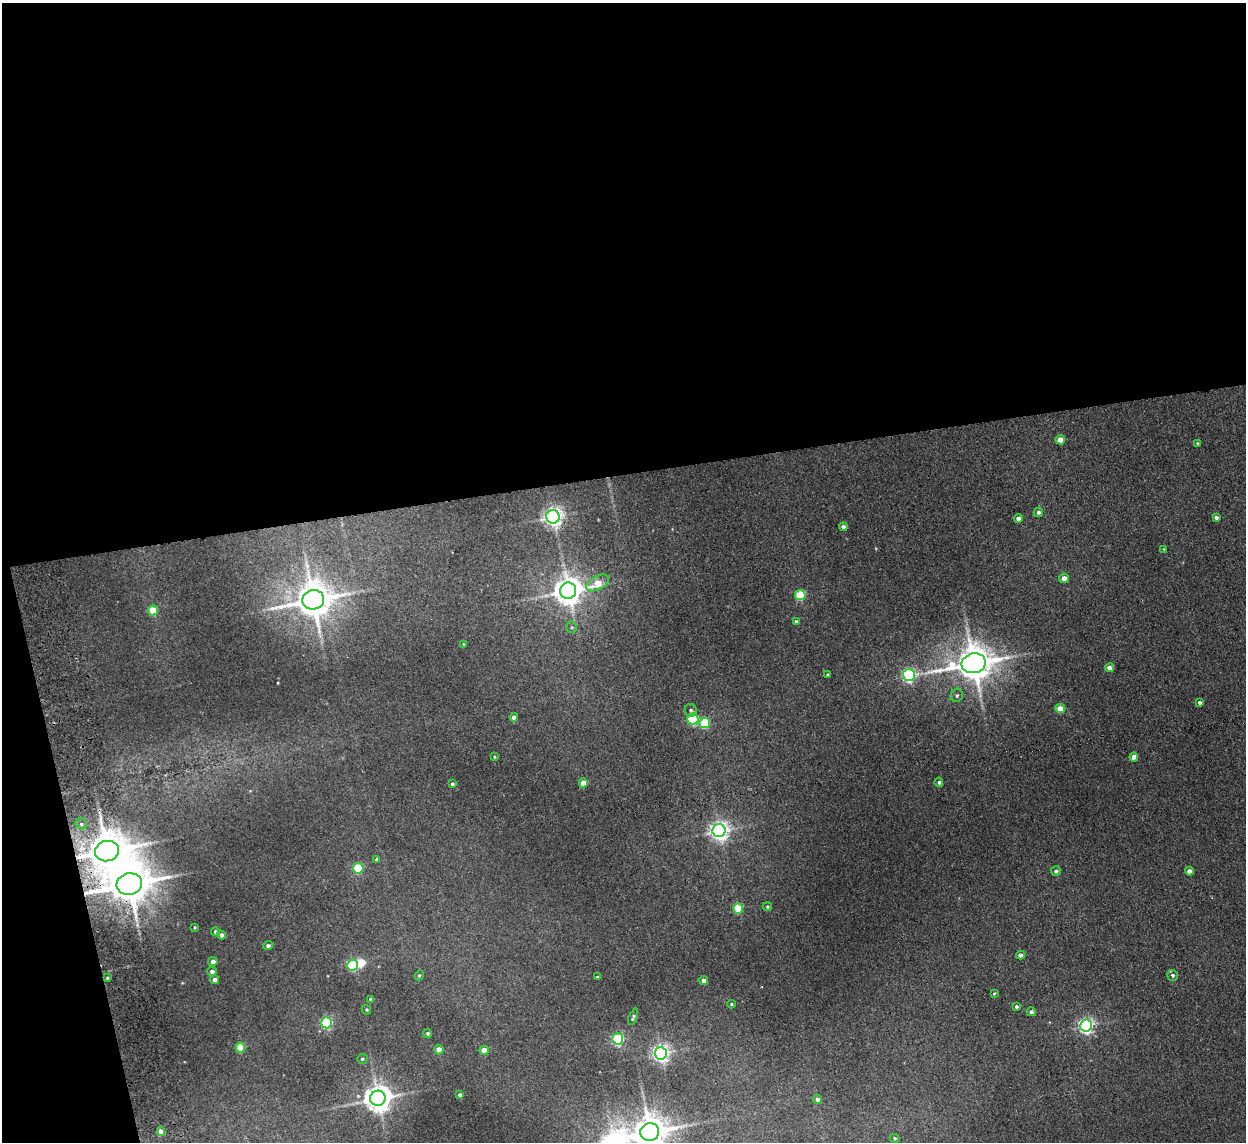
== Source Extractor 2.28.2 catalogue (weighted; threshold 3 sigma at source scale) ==
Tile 1 of 4 x 4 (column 1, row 1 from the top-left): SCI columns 53-1296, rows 3573-4712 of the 5083 x 4981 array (HDU 1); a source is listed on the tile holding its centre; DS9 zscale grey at full resolution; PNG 1248 x 1144 px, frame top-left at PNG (2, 3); each listed source drawn as its Kron ellipse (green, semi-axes under 4 px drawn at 4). Shown black and unused: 44% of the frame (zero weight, under 2 of 3 exposures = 3% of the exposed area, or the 3 px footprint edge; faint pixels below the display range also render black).
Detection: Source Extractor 2.28.2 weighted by HDU 2 'WHT'; one run over the whole footprint, this tile lists its part. Background 0.0671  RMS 0.0097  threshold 0.0438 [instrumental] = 3 sigma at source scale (4.5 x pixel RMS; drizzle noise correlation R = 1.50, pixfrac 1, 0.05/0.05 arcsec/px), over >= 5 px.
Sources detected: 80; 1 inside a brighter object's white glare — neither listed nor drawn; the other 79 listed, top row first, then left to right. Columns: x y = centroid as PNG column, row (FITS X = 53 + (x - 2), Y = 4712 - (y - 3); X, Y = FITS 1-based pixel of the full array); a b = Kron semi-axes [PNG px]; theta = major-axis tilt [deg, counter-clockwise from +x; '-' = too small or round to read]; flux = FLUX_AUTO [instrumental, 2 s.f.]
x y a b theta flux
1060 440 5 4 - 10
1197 444 3 3 - 1.4
1038 512 5 4 - 2.2
553 517 6 6 - 480
1216 517 4 4 - 2.6
1018 518 4 4 - 3.9
843 527 4 4 - 3.5
1164 549 3 3 - 0.81
1064 578 5 4 - 7.2
598 583 12 6 29 17
568 591 8 8 - 1200
800 595 5 5 - 46
313 600 11 9 16 2300
153 610 5 5 - 25
796 622 4 4 - 2.9
572 627 5 5 - 1.7
463 644 4 2 - 0.64
974 663 12 10 11 2500
1109 668 4 4 - 7.2
828 675 3 3 - 1.4
909 675 6 6 - 180
957 695 7 6 - 2.1
1200 702 4 4 - 2.2
1060 709 5 4 - 18
691 710 6 6 - 2.2
514 717 4 4 - 4.1
693 719 5 5 - 76
705 723 5 5 - 49
494 757 4 3 - 0.91
1134 757 4 4 - 8.2
939 782 5 4 - 1.7
583 783 4 4 - 11
452 784 3 3 - 2.3
81 824 6 5 - 2
719 831 6 6 - 490
107 851 12 10 13 3000
377 859 3 3 - 1.6
358 868 5 5 - 58
1056 871 5 5 - 2.4
1189 871 4 4 - 5.6
129 884 13 10 13 3600
767 907 5 4 - 1.2
738 908 5 5 - 38
194 927 4 2 - 0.89
215 932 4 4 - 2.2
221 935 4 4 - 4
268 946 5 4 - 3.1
1021 955 4 4 - 3.6
213 962 4 4 - 3.8
353 965 5 5 - 78
212 971 5 4 - 2.9
419 975 5 4 - 1.3
1172 975 5 5 - 2.3
597 977 4 3 - 0.9
107 978 4 3 - 1.1
215 980 4 4 - 3.7
704 981 4 4 - 5
994 993 3 3 - 0.94
371 999 4 3 - 2.6
731 1004 4 4 - 1.1
1016 1007 4 4 - 2.2
366 1010 5 4 - 1.1
1031 1012 5 4 - 2.3
633 1017 9 4 68 1.8
327 1023 5 5 - 100
1086 1026 6 6 - 260
428 1033 4 4 - 1.7
618 1039 5 5 - 140
240 1048 5 5 - 23
439 1050 4 4 - 9.6
484 1050 4 4 - 8.8
661 1053 6 6 - 370
362 1059 5 4 - 1.5
460 1095 4 4 - 3.3
378 1098 8 7 - 1300
817 1099 4 4 - 2.8
161 1132 4 4 - 11
650 1132 9 9 - 2200
895 1138 5 4 - 1.2
Overlapping masked pixels (flux is a lower limit): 2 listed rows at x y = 107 851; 129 884
Isophote crosses this tile's border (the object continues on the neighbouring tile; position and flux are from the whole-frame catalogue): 1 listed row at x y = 650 1132